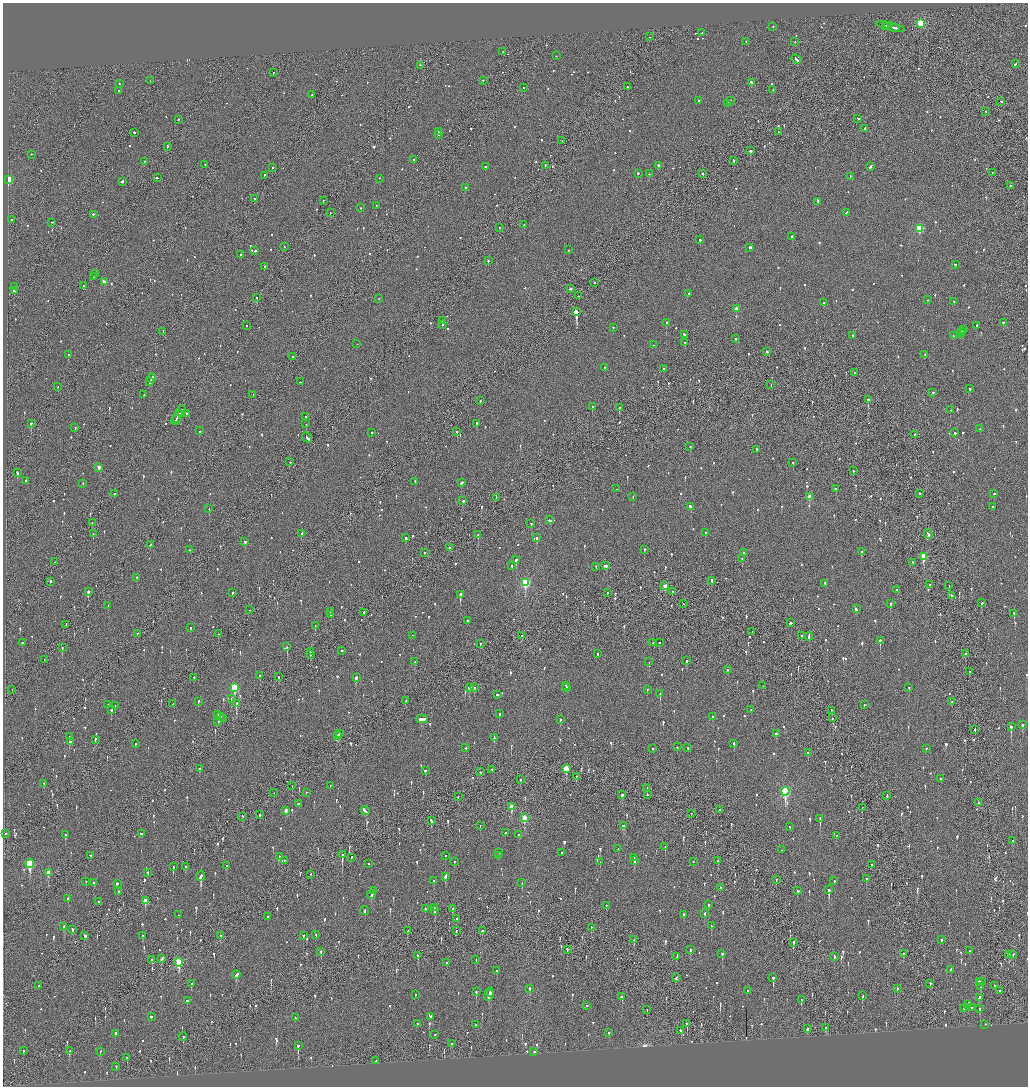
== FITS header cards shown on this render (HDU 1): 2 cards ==
NAXIS1  =                 2051
NAXIS2  =                 2168

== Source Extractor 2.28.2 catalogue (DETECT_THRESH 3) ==
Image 2051 x 2168 px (HDU 1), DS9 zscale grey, zoomed out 1/2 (1 PNG px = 2 x 2 image px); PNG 1030 x 1088 px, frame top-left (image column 2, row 2168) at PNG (3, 3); each listed source drawn as its Kron ellipse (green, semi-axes under 4 px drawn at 4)
Background -0.0985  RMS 0.077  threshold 0.231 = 3 sigma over >= 5 px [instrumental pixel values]
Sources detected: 1342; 52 cannot appear on this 1/2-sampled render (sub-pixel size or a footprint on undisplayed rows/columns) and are neither listed nor drawn; of the other 1290, the 500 brightest by FLUX_AUTO listed and drawn (790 fainter detections omitted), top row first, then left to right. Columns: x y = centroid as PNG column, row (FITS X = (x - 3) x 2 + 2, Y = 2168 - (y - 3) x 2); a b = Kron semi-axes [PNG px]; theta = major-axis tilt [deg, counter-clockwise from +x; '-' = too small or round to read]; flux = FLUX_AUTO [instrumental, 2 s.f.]
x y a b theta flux
921 24 3 3 - 900
886 26 4 1 - 180
887 26 2 2 - 130
773 27 2 2 - 240
890 27 15 2 -13 380
895 28 4 2 - 150
702 33 2 2 - 60
650 38 2 1 - 55
746 42 2 2 - 92
795 42 2 2 - 86
503 52 2 2 - 63
556 56 2 2 - 56
796 60 5 2 - 180
1015 64 3 2 - 110
420 66 2 2 - 72
273 73 2 1 - 74
150 81 2 1 - 71
483 81 2 2 - 120
752 83 3 2 - 260
119 84 2 2 - 55
627 87 2 1 - 290
524 88 2 2 - 140
773 90 2 2 - 210
119 91 2 2 - 110
312 95 2 1 - 50
699 101 2 2 - 210
730 101 2 2 - 130
1001 102 3 2 - 74
728 104 2 2 - 66
986 112 2 2 - 54
858 119 2 2 - 120
178 120 2 2 - 87
865 129 2 2 - 58
438 132 2 2 - 76
778 132 2 2 - 72
134 133 2 2 - 500
439 135 3 2 - 110
562 141 2 2 - 54
167 147 2 2 - 340
750 151 2 2 - 1000
31 155 2 2 - 56
414 160 2 2 - 160
734 161 2 2 - 69
145 162 2 1 - 93
205 165 2 2 - 90
545 166 2 1 - 120
658 166 2 2 - 320
485 167 2 2 - 150
871 167 4 2 - 140
272 168 2 2 - 160
992 173 2 2 - 120
638 174 2 2 - 150
649 174 2 2 - 53
702 174 2 1 - 71
264 176 2 2 - 300
850 177 2 2 - 59
157 178 2 1 - 250
379 179 2 2 - 54
9 180 3 3 - 890
122 182 3 2 - 310
1010 186 2 1 - 79
466 188 2 2 - 87
254 199 2 2 - 280
323 201 2 2 - 55
818 202 2 2 - 120
376 206 2 2 - 100
361 208 2 2 - 73
330 213 2 2 - 49
846 213 4 2 - 130
93 215 2 2 - 60
11 220 2 2 - 280
52 223 2 1 - 63
524 225 2 1 - 50
499 228 2 2 - 49
919 229 3 3 - 900
792 237 2 2 - 190
700 240 2 2 - 180
284 247 2 2 - 56
750 248 2 2 - 300
568 250 2 2 - 76
255 251 2 2 - 73
240 255 2 2 - 92
488 261 2 2 - 64
955 265 2 2 - 64
265 267 2 2 - 150
95 274 2 2 - 85
93 277 2 1 - 85
104 282 3 2 - 160
595 283 2 2 - 62
83 286 2 1 - 120
14 287 2 2 - 120
571 289 3 2 - 110
14 291 2 2 - 140
689 294 2 2 - 68
579 296 2 1 - 60
257 298 2 2 - 52
379 299 2 1 - 73
927 300 2 2 - 56
954 302 2 2 - 74
824 303 2 2 - 270
736 309 3 2 - 120
576 312 3 2 - 3800
443 321 2 2 - 59
667 323 2 2 - 250
1003 323 2 2 - 250
442 325 2 1 - 250
246 326 2 1 - 61
976 326 2 2 - 79
613 328 2 2 - 53
963 330 2 2 - 170
163 332 3 2 - 83
962 332 2 2 - 220
960 334 3 2 - 220
684 335 2 2 - 110
853 336 2 2 - 110
953 336 2 2 - 70
736 339 2 2 - 190
685 343 2 2 - 56
357 344 2 1 - 69
653 345 2 2 - 50
767 352 2 2 - 170
69 355 2 2 - 120
925 355 2 2 - 49
293 357 2 1 - 110
605 368 2 2 - 70
663 369 2 2 - 140
854 373 3 2 - 160
151 379 5 2 - 230
150 382 3 1 - 110
300 382 2 2 - 63
771 385 2 1 - 84
58 387 2 1 - 59
970 389 2 2 - 59
933 393 2 2 - 70
143 395 2 2 - 52
253 395 3 2 - 170
868 400 2 2 - 350
480 401 2 2 - 84
592 407 2 2 - 67
619 408 2 2 - 180
950 410 2 2 - 93
181 411 5 1 - 250
186 414 2 2 - 120
178 417 6 2 61 460
305 417 2 2 - 85
176 420 5 1 - 400
31 424 2 2 - 200
306 424 2 2 - 170
477 424 2 2 - 140
75 428 2 2 - 77
980 429 2 2 - 99
199 431 2 2 - 86
457 432 2 2 - 100
372 433 2 2 - 82
955 433 2 2 - 210
914 435 2 2 - 180
307 438 5 2 - 330
690 447 2 1 - 67
757 450 2 2 - 53
290 462 2 2 - 63
793 463 2 2 - 72
99 468 3 2 - 120
854 471 2 2 - 55
17 473 3 2 - 94
26 481 2 2 - 170
415 482 2 2 - 93
461 483 3 2 - 130
83 484 2 2 - 78
617 489 2 1 - 53
836 489 3 2 - 85
114 494 2 1 - 58
919 494 2 2 - 160
994 494 2 2 - 77
633 497 2 1 - 150
810 497 3 2 - 200
496 498 2 1 - 52
463 501 2 2 - 67
690 507 3 2 - 98
993 507 2 2 - 67
209 509 2 2 - 130
549 520 2 2 - 54
92 523 2 1 - 73
531 524 2 2 - 100
705 533 2 2 - 62
93 534 2 2 - 90
302 534 2 2 - 230
928 534 5 2 - 190
478 535 2 1 - 110
406 538 2 2 - 280
536 538 3 2 - 280
245 542 2 2 - 180
150 545 2 2 - 49
449 548 2 2 - 87
189 550 2 2 - 130
644 550 2 2 - 85
861 552 2 2 - 160
425 553 2 2 - 87
743 553 2 2 - 360
924 557 4 3 - 550
742 559 2 2 - 70
516 560 3 2 - 190
55 562 2 1 - 62
912 563 2 2 - 55
512 566 2 2 - 53
606 566 3 2 - 150
596 567 2 2 - 71
137 578 2 2 - 69
712 581 4 2 - 120
51 582 2 2 - 320
525 583 4 3 - 1200
825 584 2 2 - 69
929 585 2 2 - 130
665 586 3 2 - 190
949 586 2 1 - 88
897 590 2 2 - 130
88 592 3 2 - 190
672 592 2 2 - 83
232 593 2 2 - 51
608 593 2 1 - 87
460 595 3 2 - 640
952 596 2 2 - 62
981 603 3 2 - 130
683 604 2 1 - 82
890 604 3 2 - 120
108 606 2 2 - 67
856 609 3 2 - 80
250 610 2 1 - 49
330 612 2 1 - 130
364 613 2 2 - 80
1014 614 3 2 - 97
331 615 2 2 - 66
467 621 2 2 - 110
790 623 2 2 - 300
66 625 3 1 - 84
315 626 2 1 - 68
190 628 2 2 - 59
752 632 2 1 - 58
137 634 2 2 - 51
218 634 2 2 - 100
413 636 2 1 - 92
522 636 2 2 - 92
802 636 2 1 - 160
809 637 4 2 - 200
880 641 3 2 - 180
22 643 2 2 - 270
653 643 2 1 - 67
659 643 2 2 - 59
480 644 2 1 - 77
287 647 2 2 - 260
62 648 2 2 - 140
342 651 2 2 - 140
311 652 4 2 - 140
597 654 2 2 - 56
965 654 2 2 - 150
310 655 2 2 - 67
44 660 2 1 - 52
686 661 2 2 - 320
415 662 2 2 - 64
649 662 2 2 - 64
728 670 2 2 - 100
970 672 2 2 - 88
260 676 2 2 - 67
278 677 2 2 - 56
194 678 2 2 - 54
356 678 3 2 - 190
566 686 2 1 - 62
763 686 2 2 - 53
234 688 4 3 - 870
470 688 4 2 - 220
474 688 2 2 - 260
567 688 3 2 - 140
909 688 2 2 - 64
12 690 2 1 - 210
647 690 2 2 - 53
660 694 3 2 - 150
497 695 2 2 - 85
231 699 2 2 - 51
405 701 3 1 - 120
198 702 3 2 - 62
952 702 2 2 - 83
173 704 2 1 - 79
236 704 3 2 - 440
108 705 2 2 - 60
864 705 2 2 - 54
115 706 2 2 - 65
111 710 3 2 - 180
751 710 2 2 - 49
832 711 2 1 - 150
499 714 2 2 - 61
218 715 3 2 - 74
221 717 2 1 - 78
713 717 2 2 - 54
832 718 2 1 - 67
223 719 2 1 - 220
422 719 6 2 0 220
560 720 2 2 - 210
218 722 2 2 - 68
1022 725 2 2 - 170
1011 727 3 2 - 450
975 730 2 1 - 190
339 734 3 2 - 100
776 734 2 2 - 190
337 736 4 2 - 150
69 737 2 2 - 63
494 738 4 2 - 150
95 740 2 2 - 65
70 742 3 2 - 60
135 744 2 2 - 67
734 744 3 2 - 96
677 747 2 2 - 54
466 748 2 2 - 71
688 748 2 2 - 58
652 749 2 2 - 190
926 749 2 2 - 98
808 753 2 2 - 66
199 769 2 2 - 55
566 769 4 3 - 310
492 770 2 2 - 190
425 771 2 2 - 410
481 772 2 2 - 84
576 777 2 2 - 58
941 779 2 2 - 280
521 780 3 1 - 49
44 784 2 2 - 150
292 786 2 1 - 52
330 786 2 2 - 51
647 788 2 2 - 58
785 792 4 3 - 1700
274 793 2 1 - 60
306 793 2 1 - 51
622 795 2 2 - 160
647 795 2 2 - 57
887 796 3 2 - 110
458 797 3 2 - 50
978 803 3 2 - 70
298 804 3 2 - 140
512 807 4 2 - 300
862 808 3 1 - 100
720 810 2 2 - 130
286 811 3 2 - 86
365 811 5 2 - 410
691 814 2 2 - 58
260 815 2 2 - 230
243 817 3 1 - 72
524 818 4 3 - 380
820 819 3 2 - 270
431 821 3 2 - 270
480 826 2 2 - 53
624 826 4 2 - 180
790 827 2 2 - 52
505 833 2 2 - 56
6 834 2 1 - 170
141 834 2 2 - 75
66 835 3 2 - 120
518 835 2 2 - 50
836 836 2 1 - 180
1013 841 2 2 - 57
665 847 2 1 - 66
618 849 2 2 - 120
782 850 2 2 - 56
499 853 2 2 - 55
562 853 2 2 - 220
342 855 4 2 - 450
90 856 2 2 - 55
446 856 2 2 - 66
498 856 2 2 - 140
279 857 2 2 - 50
351 858 2 1 - 66
634 858 2 2 - 100
284 861 2 1 - 49
635 861 4 2 - 110
718 861 2 2 - 62
454 862 2 2 - 58
600 862 2 2 - 57
693 862 2 2 - 62
30 864 4 3 - 950
368 864 2 2 - 67
871 865 2 1 - 93
227 866 2 2 - 57
173 867 3 2 - 140
186 867 3 1 - 74
48 873 4 2 - 140
148 873 2 1 - 140
311 875 2 1 - 50
201 876 5 2 - 600
445 877 4 2 - 220
866 879 3 2 - 56
776 880 2 1 - 56
434 881 2 2 - 78
834 881 2 2 - 73
86 882 2 2 - 53
94 883 2 2 - 50
522 883 3 2 - 140
117 884 2 2 - 480
720 888 2 2 - 75
829 890 4 2 - 440
374 891 3 2 - 190
798 891 2 2 - 66
119 892 2 2 - 56
371 895 5 2 - 160
68 899 2 2 - 140
145 901 4 2 - 170
98 902 2 2 - 84
708 905 3 2 - 62
606 906 2 2 - 78
434 908 2 2 - 79
425 909 3 2 - 57
452 909 3 2 - 150
365 911 4 2 - 100
435 911 3 2 - 110
704 914 3 2 - 56
179 915 2 2 - 56
683 915 3 2 - 51
267 917 2 2 - 62
456 919 2 2 - 73
711 926 2 2 - 84
64 927 4 2 - 100
591 928 2 2 - 50
73 930 3 2 - 64
408 931 3 2 - 56
456 931 3 1 - 52
482 931 3 2 - 110
316 935 3 1 - 49
85 936 3 2 - 160
143 936 3 2 - 120
220 936 3 1 - 170
303 936 2 2 - 79
634 940 3 2 - 83
941 940 3 2 - 52
793 943 4 2 - 180
567 950 3 2 - 160
690 950 3 2 - 56
970 951 2 2 - 430
321 952 3 2 - 110
722 954 3 2 - 96
903 954 3 2 - 61
1008 955 3 2 - 88
1013 955 3 2 - 150
418 956 2 2 - 230
676 957 3 2 - 55
834 957 3 2 - 83
162 959 4 2 - 110
152 960 2 2 - 160
476 960 2 2 - 64
179 962 4 3 - 780
447 963 2 2 - 78
951 970 2 2 - 97
497 971 2 2 - 88
236 975 4 2 - 160
676 978 4 2 - 70
773 978 3 2 - 180
980 982 3 2 - 99
982 982 2 1 - 87
191 984 3 2 - 110
930 984 2 2 - 120
38 986 2 1 - 250
995 986 2 2 - 140
981 987 2 2 - 110
529 989 2 2 - 570
897 989 2 2 - 49
747 991 2 2 - 51
999 991 3 1 - 89
476 992 3 2 - 86
491 994 2 2 - 88
415 995 2 2 - 65
489 995 7 2 75 260
862 996 3 2 - 110
621 997 3 2 - 78
979 998 4 2 - 150
801 1000 2 2 - 130
187 1001 2 2 - 360
967 1005 4 2 - 140
587 1006 2 2 - 54
972 1008 2 2 - 64
964 1009 2 2 - 59
980 1009 3 2 - 74
647 1010 2 2 - 50
151 1017 2 2 - 940
431 1017 2 2 - 52
295 1018 2 2 - 57
418 1024 2 2 - 56
687 1024 3 1 - 120
476 1025 2 2 - 81
985 1025 2 2 - 66
826 1028 3 2 - 110
808 1029 3 2 - 120
681 1031 2 2 - 110
609 1033 2 2 - 89
115 1034 3 2 - 130
435 1035 2 2 - 74
183 1037 4 2 - 87
452 1044 3 1 - 120
298 1046 3 2 - 400
24 1051 2 2 - 63
70 1051 3 2 - 62
100 1052 2 2 - 55
534 1052 2 2 - 300
127 1058 4 2 - 160
376 1061 3 2 - 94
116 1067 2 2 - 110
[790 fainter detections neither listed nor drawn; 52 sub-pixel or undisplayed-footprint detections neither listed nor drawn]